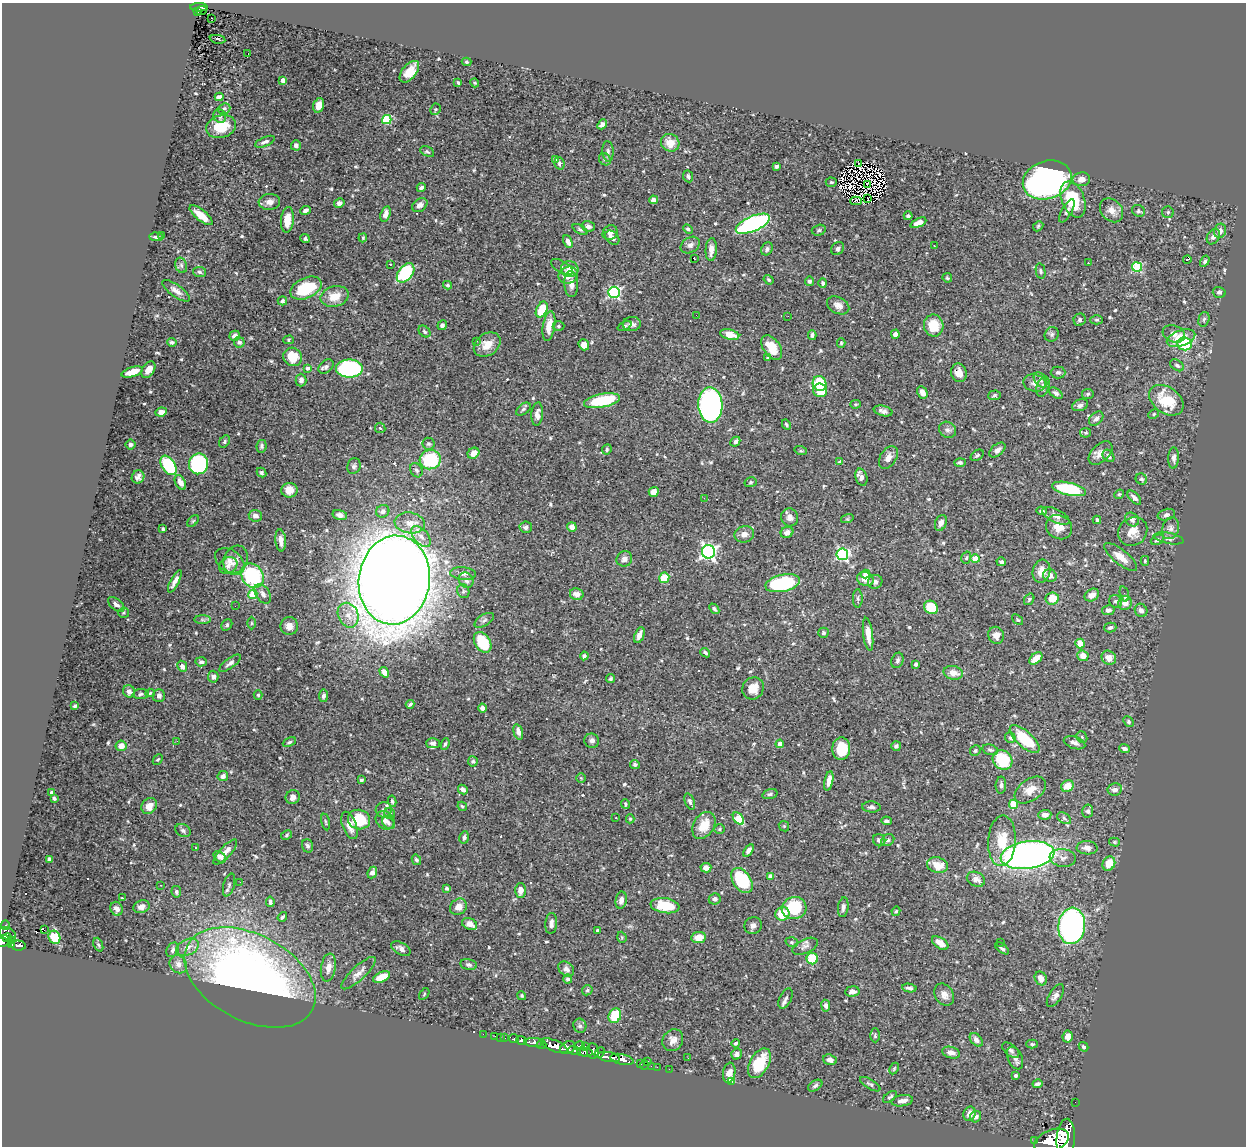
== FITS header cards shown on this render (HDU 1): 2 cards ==
NAXIS1  =                 1244
NAXIS2  =                 1144

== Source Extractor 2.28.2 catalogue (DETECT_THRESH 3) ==
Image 1244 x 1144 px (HDU 1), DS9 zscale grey, 1 PNG px = 1 image px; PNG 1248 x 1148 px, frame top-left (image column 1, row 1144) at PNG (2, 3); each listed source drawn as its Kron ellipse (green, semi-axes under 4 px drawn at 4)
Background 0.838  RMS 0.017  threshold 0.0512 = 3 sigma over >= 5 px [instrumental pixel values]
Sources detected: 615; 3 with non-positive FLUX_AUTO (blend fragments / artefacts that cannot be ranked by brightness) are neither listed nor drawn; of the other 612, the 500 brightest by FLUX_AUTO listed and drawn (112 fainter detections omitted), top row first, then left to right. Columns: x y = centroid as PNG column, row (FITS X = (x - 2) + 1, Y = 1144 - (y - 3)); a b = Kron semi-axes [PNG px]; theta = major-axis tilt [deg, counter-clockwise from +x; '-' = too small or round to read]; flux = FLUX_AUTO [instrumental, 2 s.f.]
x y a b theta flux
199 7 9 3 -3 130
201 10 5 3 - 30
197 12 3 2 - 22
211 18 3 2 - 2.8
218 39 8 2 -10 1.8
248 54 3 2 - 9.7
467 62 5 3 - 1.7
409 72 12 7 51 17
283 80 4 4 - 9.1
458 83 4 3 - 1.6
475 83 5 4 - 1.4
219 97 4 4 - 4.1
319 105 7 5 74 9.2
224 109 6 5 - 2.4
435 109 6 5 - 1.6
220 116 7 6 - 2.8
387 120 5 4 - 61
602 124 5 4 - 4.1
221 126 15 11 16 29
265 142 11 4 23 4
670 143 9 8 - 15
296 145 5 5 - 4.7
608 151 10 5 -86 3.1
427 152 7 4 -29 1.9
555 159 4 3 - 2.8
605 159 6 5 - 2.1
559 163 6 5 - 2.5
859 163 3 2 - 2
776 166 4 3 - 3.2
688 176 6 5 - 3.1
1081 179 9 7 8 7.9
1047 180 25 19 17 470
831 182 5 4 - 1.5
868 184 4 2 - 1.8
421 188 4 3 - 2.9
868 198 3 2 - 1.4
1073 199 19 11 -68 49
653 200 4 4 - 4.3
856 201 6 4 0 2.3
269 202 11 8 5 6.6
339 203 5 4 - 4
420 205 8 6 37 5.8
306 210 5 3 - 3.7
1112 210 13 10 -47 9
1067 211 13 5 60 3.6
1138 211 7 5 -34 2.5
1168 212 6 5 - 2
385 214 8 4 72 7.2
201 215 14 5 -39 18
908 216 4 3 - 2.4
287 220 13 6 85 15
918 223 8 4 25 8.8
753 224 18 7 23 240
588 226 6 5 - 3.7
1038 226 5 4 - 1.4
580 229 8 3 -31 1.9
688 229 5 4 - 2.8
819 230 7 5 16 2.2
1220 231 7 6 - 5.5
610 233 8 7 - 5.4
161 235 3 2 - 4.2
156 237 7 4 -2 2
1213 237 8 6 59 4.1
363 238 4 3 - 1.4
612 238 8 6 -44 7.1
305 239 5 3 - 2.4
568 242 7 4 -67 6.6
690 245 10 7 32 4.8
934 245 3 2 - 2.3
711 249 11 5 86 7.3
767 249 7 5 59 3
838 249 7 6 - 4.3
694 259 4 2 - 1.4
1187 259 4 2 - 7
1205 261 6 4 57 2.3
1088 263 2 2 - 2.9
390 264 3 2 - 3.6
181 265 8 5 -73 2.7
562 267 12 6 -30 3.5
1137 267 5 4 - 73
570 269 9 8 - 12
1041 271 8 4 -78 2
199 272 7 5 -9 2.5
406 273 11 7 51 90
568 275 10 8 21 12
947 278 5 4 - 1.7
769 280 5 4 - 1.7
809 281 4 4 - 2.3
823 283 5 4 - 2.5
571 284 13 7 -87 7.3
448 285 4 4 - 1.9
306 288 16 10 25 51
176 291 16 6 -36 7.2
614 292 6 5 - 160
1219 292 6 5 - 2.6
335 296 14 10 15 18
282 301 5 4 - 2.2
838 305 12 8 -27 7.1
542 309 8 5 65 29
696 315 2 2 - 2.4
788 316 2 2 - 4.1
1204 319 7 5 73 2.6
1080 320 6 6 - 3
1097 320 6 4 0 1.6
632 324 9 7 6 6
442 325 5 4 - 3.5
549 326 15 6 81 14
558 326 6 5 - 2
625 326 7 4 25 2.3
934 326 11 9 -79 23
424 332 7 5 -44 2.2
895 334 4 4 - 5.7
1052 334 7 6 - 2.8
1174 334 11 8 -21 7.7
730 335 10 5 -13 16
812 335 5 3 - 2.3
235 336 5 5 - 5.5
1181 338 15 8 19 23
289 340 5 4 - 1.5
476 341 3 2 - 2.4
172 342 5 4 - 2.1
239 342 5 5 - 3.6
841 343 4 4 - 1.4
1185 344 7 6 - 54
487 345 14 11 36 16
584 345 6 5 - 9.8
772 347 14 8 -55 24
293 357 9 9 - 23
768 358 4 3 - 1.8
1177 365 7 5 -33 2.7
326 367 8 6 41 3.6
308 368 4 3 - 3.6
349 368 13 9 1 130
148 370 9 6 57 10
132 372 11 5 17 14
1058 372 7 6 - 3
959 373 9 7 -72 9.1
301 380 6 5 - 4.5
1041 380 8 5 -54 3.6
1035 383 11 8 -12 6.4
820 384 7 7 - 42
1043 387 11 6 74 5.8
820 390 7 6 - 22
922 392 6 5 - 5.5
1056 393 7 4 -37 2.8
1088 394 6 5 - 2
994 395 6 4 4 1.7
1166 400 19 13 -36 41
602 401 18 6 11 63
856 404 5 4 - 1.6
710 405 17 12 -88 350
1080 405 8 5 22 4.6
523 409 8 5 38 2.6
883 411 9 5 -14 4.3
161 412 6 4 8 7.2
537 414 12 6 84 6.4
1154 414 5 4 - 1.8
1096 419 8 5 44 4.2
786 425 5 3 - 1.7
380 428 5 5 - 2.3
947 430 9 7 -36 4.7
1086 433 5 5 - 1.6
225 442 7 5 55 2
735 442 5 4 - 3.8
130 444 5 5 - 2.6
429 444 6 6 - 2.1
261 446 6 5 - 2.4
607 449 5 4 - 2.1
997 450 9 5 40 4.5
801 451 6 4 -18 1.4
473 453 6 5 - 11
1100 453 14 8 44 9.5
977 455 7 5 36 2.1
1108 456 7 5 -53 4.4
888 457 12 8 57 7.4
1174 458 10 5 88 4.5
430 460 10 9 - 73
840 462 4 3 - 4.6
960 463 5 4 - 2.4
198 464 10 9 - 130
169 465 11 6 -55 71
354 466 8 6 69 3.3
416 470 7 6 - 2.7
261 473 5 4 - 1.8
138 477 7 6 - 4.9
861 477 9 6 -74 6.5
1141 479 6 5 - 2.3
180 482 8 5 -62 8.3
751 482 6 5 - 1.7
1069 489 17 6 -13 80
289 490 8 7 - 11
654 492 5 4 - 9.9
1119 494 5 4 - 1.5
704 498 2 2 - 4.2
1134 498 8 4 -46 3.9
383 511 7 6 - 4.6
1042 511 5 4 - 3
340 515 7 5 -16 5.3
1166 515 9 5 14 3.4
255 516 6 6 - 5.2
1056 516 15 6 -26 6.2
790 517 9 8 - 5.9
847 519 6 4 18 1.6
1097 520 4 4 - 2
1132 520 7 6 - 4
193 521 7 4 45 1.5
410 523 15 10 -8 12
941 523 8 5 67 5.1
526 527 6 5 - 3
572 527 5 4 - 5
1059 527 13 11 -30 15
1171 528 11 8 71 5.5
163 529 3 3 - 1.9
787 532 6 5 - 5.4
1133 532 15 13 44 12
744 534 10 8 15 7
421 536 12 7 -49 8.2
1169 538 15 5 -11 4.2
281 540 11 5 -84 8.2
1157 540 7 4 25 2.5
708 552 6 6 - 330
842 554 6 5 - 180
1120 557 20 7 -39 13
966 558 6 4 73 1.9
235 559 14 11 62 8.7
624 559 8 7 - 5.4
975 559 4 4 - 21
230 561 16 11 -38 13
1145 561 5 4 - 1.4
1001 562 5 4 - 2.3
228 566 9 7 32 5.8
1041 571 11 9 78 12
463 573 13 6 -6 6
865 574 4 4 - 11
252 576 13 10 -56 99
1050 576 7 6 - 7.7
664 578 5 5 - 25
865 579 8 7 - 9.5
394 580 44 35 82 3900
466 580 8 7 - 4.5
175 581 12 4 62 6
875 582 7 7 - 4
783 583 18 8 12 110
463 591 7 6 - 2.6
253 594 4 4 - 43
263 594 11 7 -56 5.9
577 594 7 6 - 7.2
1124 594 7 3 -75 4.5
1092 595 8 6 29 6.8
858 598 9 5 -90 2.7
1052 598 7 6 - 20
1029 599 6 4 57 1.9
1116 601 7 6 - 2.7
1125 603 7 7 - 8.6
116 604 10 5 -39 4.3
235 606 2 2 - 2.9
931 607 7 6 - 42
714 609 6 4 -50 2.3
1108 610 6 5 - 4.5
1141 610 7 6 - 5.4
123 613 5 5 - 1.7
348 615 13 10 -67 12
202 620 8 4 -1 2.4
484 620 11 5 32 3.6
1017 620 6 3 -41 1.4
251 623 6 4 90 1.6
227 625 6 5 - 2.3
289 626 9 9 - 9.4
1110 627 6 5 - 2.6
823 633 5 5 - 2.6
868 634 16 5 -82 11
639 635 8 5 68 7.9
996 635 8 7 - 7.2
483 642 11 7 -56 50
1080 644 5 4 - 14
705 653 5 3 - 2.6
584 656 4 4 - 2.4
1083 656 6 5 - 8.8
1036 658 7 5 40 16
1109 658 7 7 - 8.9
897 660 8 5 70 2.8
201 662 6 4 -5 2.1
230 663 13 5 36 3.9
916 664 4 3 - 2.5
182 666 6 4 -63 4.9
384 672 5 4 - 8.9
953 673 10 6 -12 9.9
213 677 6 5 - 4.1
610 679 4 3 - 2
753 688 11 10 - 13
129 691 6 6 - 5.7
150 693 5 4 - 1.5
141 694 8 5 5 2.6
258 695 5 4 - 1.8
159 696 6 6 - 4
323 696 6 4 82 3.5
410 704 4 3 - 2.2
75 706 4 3 - 2
482 708 4 4 - 5.3
1128 722 6 4 -49 1.9
518 732 8 4 -74 6.7
1082 737 6 5 - 1.9
1010 738 5 5 - 2.5
1025 739 18 8 -42 45
177 741 3 2 - 1.4
592 741 7 7 - 4
289 742 7 4 25 2.1
433 743 7 5 -1 3.4
1074 743 11 6 -19 5.1
445 744 6 4 68 2.1
780 744 4 4 - 11
121 746 5 5 - 9.8
896 746 5 5 - 3.6
841 749 11 9 85 38
1124 749 5 4 - 3.8
990 750 8 5 -14 2.5
975 751 6 5 - 2
158 760 5 4 - 1.6
1003 760 10 9 - 48
473 761 5 5 - 2
635 764 5 4 - 2.5
223 776 5 5 - 3.9
581 778 5 5 - 1.6
361 780 4 3 - 2
829 781 10 4 78 7.9
1001 785 8 5 87 3.2
1067 786 6 5 - 15
463 789 5 4 - 3.9
1115 789 7 6 - 4.4
1030 790 17 10 35 12
52 793 4 3 - 4.8
770 794 8 4 15 2.3
293 797 7 6 - 5.1
54 798 4 3 - 2.2
392 801 5 3 - 1.9
690 801 8 5 -69 2.8
625 804 5 3 - 1.9
1013 804 4 4 - 36
149 806 8 7 - 10
462 806 5 4 - 2.1
871 807 9 5 -3 3.7
384 810 8 7 - 4.9
1088 811 6 5 - 3.4
390 814 6 5 - 2.7
1045 815 6 5 - 6.5
616 818 3 2 - 2.9
1064 818 8 5 -32 2.4
359 819 11 9 -16 44
630 819 4 4 - 1.5
738 819 7 4 -51 38
385 820 10 8 -45 6.8
886 821 5 4 - 2.6
325 822 8 3 -78 1.5
388 823 7 5 -46 3.7
349 825 14 7 -70 11
704 825 14 10 57 20
784 826 5 5 - 1.5
720 829 5 5 - 1.6
183 830 8 6 -26 3.1
286 835 6 4 30 1.4
464 837 6 5 - 2.9
879 840 6 5 - 3.4
888 840 7 5 32 2.3
1002 841 25 14 87 30
1114 842 5 4 - 1.6
307 846 7 5 -69 2.9
195 847 3 3 - 1.5
1087 848 10 6 -2 7.5
748 850 7 4 56 4.2
225 852 16 5 47 9
1028 855 27 13 8 510
220 857 7 5 -40 5.4
1063 858 13 9 -6 6.5
49 859 4 3 - 2.2
416 860 5 4 - 2.6
1109 863 7 6 - 18
937 865 10 7 -13 17
706 868 5 4 - 6.8
372 872 6 4 67 5.8
770 876 4 4 - 8.2
976 879 9 7 -26 7.6
742 881 14 8 -55 64
240 882 3 2 - 2.1
160 885 3 2 - 1.5
229 885 12 5 75 3.1
447 888 4 3 - 2.4
520 890 7 5 88 8.8
176 892 6 5 - 2.9
122 898 4 2 - 1.6
715 899 6 5 - 4.1
621 900 8 5 80 7.1
270 902 5 4 - 3.2
665 906 14 7 -8 34
141 907 8 6 18 6.5
458 907 9 7 39 9.4
843 907 10 5 83 4.4
794 908 12 11 - 52
117 909 7 6 - 6.3
896 911 4 3 - 1.6
782 914 7 6 - 29
282 917 5 3 - 1.9
551 923 10 6 84 6.1
470 924 8 5 -25 9.7
5 925 5 3 - 33
753 925 9 8 - 5
1072 926 18 13 84 390
44 930 3 2 - 3.7
598 931 4 4 - 4
8 934 9 6 -30 620
7 937 5 3 - 240
54 937 7 5 -63 35
622 937 6 4 -70 1.5
699 938 7 5 6 15
11 940 4 3 - 63
3 941 7 5 38 630
792 942 6 5 - 1.7
1000 942 2 2 - 29
940 943 9 5 -34 13
12 944 4 3 - 220
98 945 7 4 -68 1.9
18 946 7 5 -4 290
805 946 14 7 24 4.8
187 947 12 8 24 7.9
1002 948 8 4 -37 2.4
401 949 10 6 -30 6.2
173 950 8 5 62 3.9
812 959 6 5 - 38
178 964 9 8 - 6.6
469 965 8 5 -12 3.2
328 967 14 7 81 9.8
566 969 9 6 -37 5.9
359 973 22 7 43 9.4
250 977 70 43 -27 850
382 977 9 5 25 21
1041 978 7 6 - 8.7
567 979 4 4 - 2.7
909 988 7 4 -10 3.6
587 990 6 4 47 1.7
852 992 7 5 5 4.7
424 994 6 3 55 1.5
944 995 11 9 -56 7.8
522 996 5 4 - 1.9
1055 996 13 6 58 5
786 999 11 6 64 3.9
826 1006 6 4 -82 4.1
615 1016 7 6 - 37
580 1026 7 6 - 2.9
483 1034 2 2 - 8.6
875 1035 7 4 -90 1.7
495 1036 2 2 - 12
500 1037 2 2 - 8.5
1067 1037 6 5 - 7.8
504 1038 3 3 - 49
514 1039 5 3 - 190
521 1040 5 4 - 410
673 1040 11 10 - 8.1
976 1040 8 5 -47 4.5
534 1043 10 4 -1 1900
736 1043 4 3 - 2.1
1032 1044 6 4 -2 2
542 1045 5 3 - 630
579 1045 5 3 - 220
554 1046 14 5 -22 4000
585 1046 2 2 - 18
1083 1047 5 4 - 2.3
568 1048 8 6 25 1500
1011 1050 10 5 -40 3.4
574 1051 6 3 -17 650
593 1051 8 6 -80 870
585 1052 7 4 -5 690
600 1053 6 4 46 370
951 1053 9 5 -16 7.5
737 1054 6 5 - 3.5
609 1057 11 5 -10 1800
688 1058 3 2 - 1.5
1015 1058 12 7 -66 5
622 1059 12 5 -12 2200
830 1060 7 5 -21 5.8
648 1061 3 2 - 88
759 1063 16 9 61 33
641 1064 3 3 - 54
644 1065 5 3 - 42
651 1066 2 2 - 14
657 1067 2 2 - 14
669 1069 2 2 - 14
894 1069 6 4 63 1.5
729 1073 10 6 80 8.1
1015 1076 3 3 - 2.8
732 1082 3 3 - 110
870 1084 11 4 -31 3.2
1037 1084 5 3 - 2.6
815 1086 8 5 33 2.7
890 1097 8 4 35 2.2
902 1101 11 5 8 6.9
1075 1102 2 2 - 10
970 1114 7 6 - 8.5
976 1117 6 5 - 4.3
1066 1139 20 9 86 6700
1035 1141 3 2 - 97
1051 1141 18 10 23 7300
At the frame edge (FLAGS 8, measured only in part): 2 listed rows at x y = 3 941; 1066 1139
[112 fainter detections neither listed nor drawn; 3 non-positive-flux detections neither listed nor drawn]